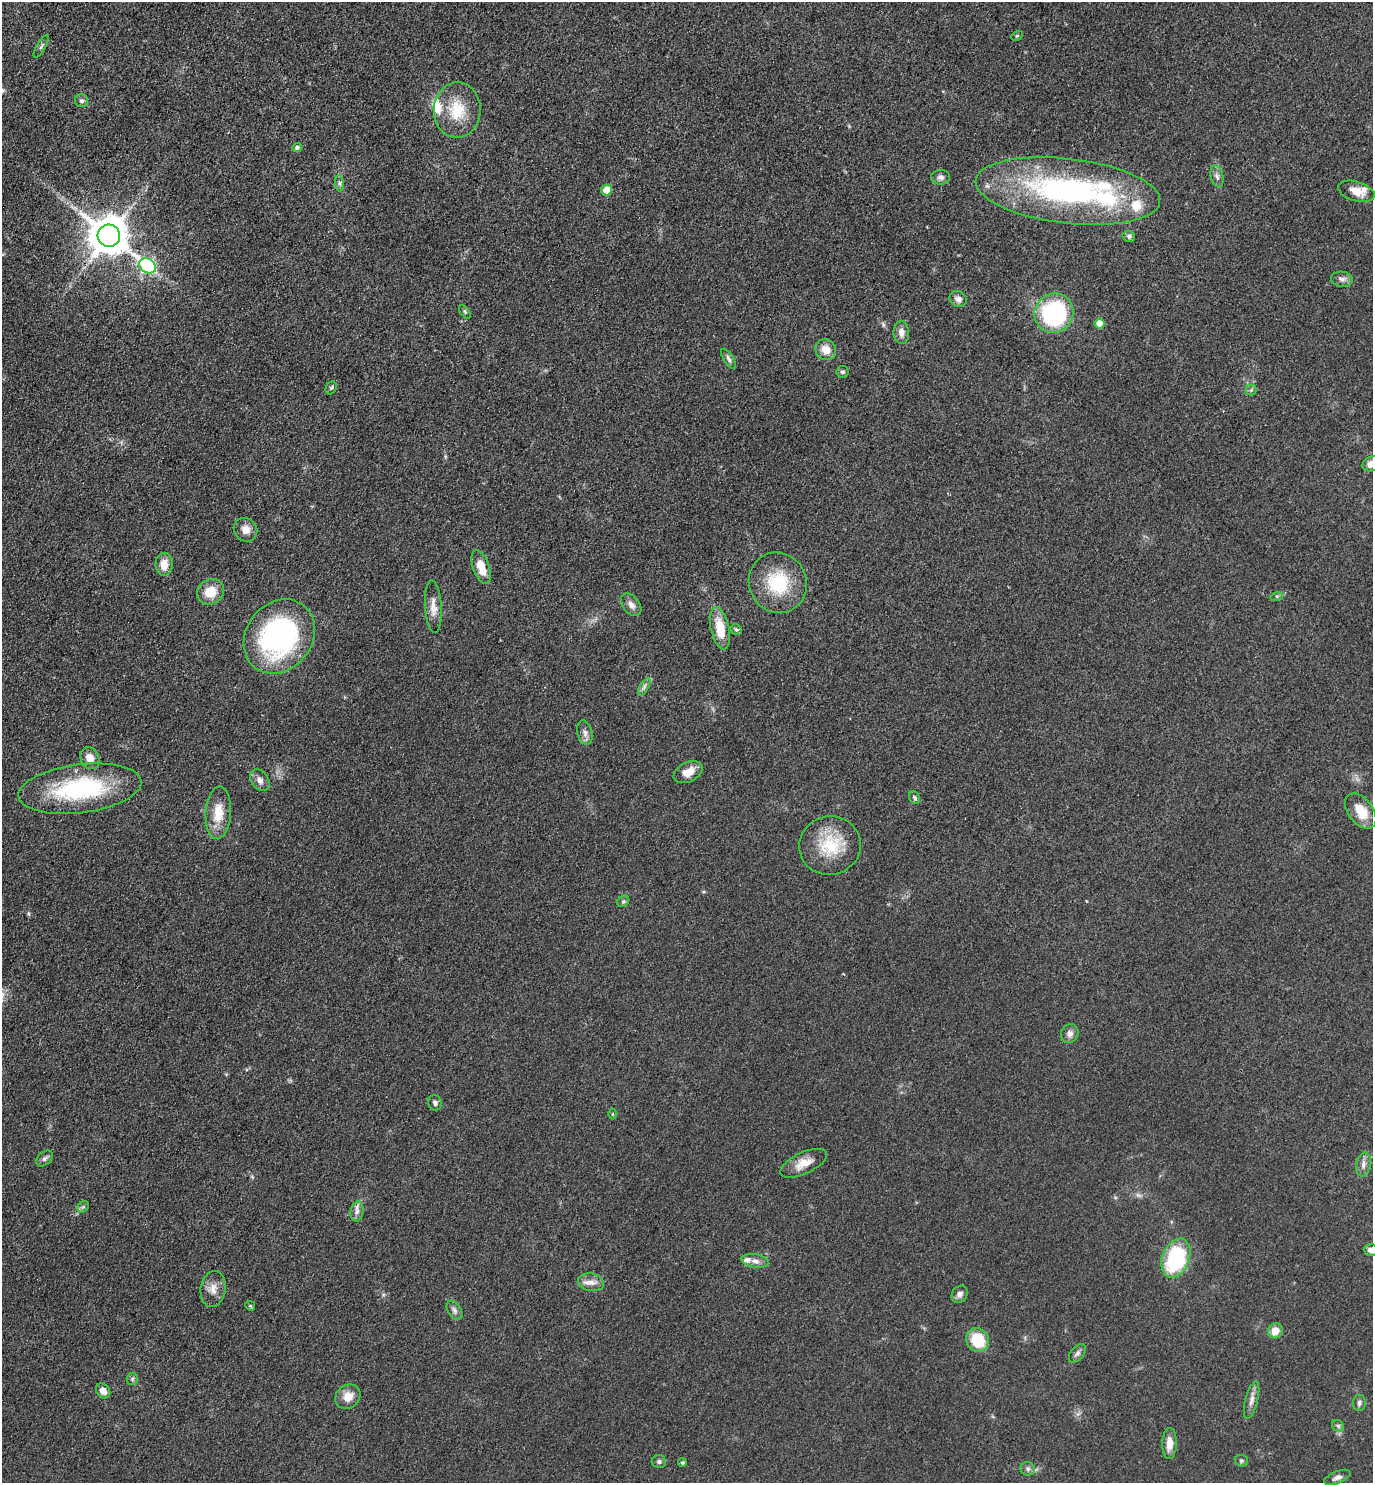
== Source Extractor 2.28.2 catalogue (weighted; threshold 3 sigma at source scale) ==
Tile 11 of 4 x 4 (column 3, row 3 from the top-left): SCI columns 3046-4416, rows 1492-2972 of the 5948 x 5943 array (HDU 1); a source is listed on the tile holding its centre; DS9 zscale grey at full resolution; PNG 1375 x 1485 px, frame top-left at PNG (2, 2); each listed source drawn as its Kron ellipse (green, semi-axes under 4 px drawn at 4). Shown black and unused: <1% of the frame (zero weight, under 3 of 4 exposures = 1% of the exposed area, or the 3 px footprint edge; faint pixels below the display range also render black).
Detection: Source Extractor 2.28.2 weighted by HDU 2 'WHT'; one run over the whole footprint, this tile lists its part. Background 0.0754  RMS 0.0071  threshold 0.0319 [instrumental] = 3 sigma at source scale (4.5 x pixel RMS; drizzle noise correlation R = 1.50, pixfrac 1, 0.05/0.05 arcsec/px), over >= 5 px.
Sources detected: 86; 1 too faint to see at this stretch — neither listed nor drawn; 6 inside a brighter listed object's ellipse — not listed separately; the other 79 listed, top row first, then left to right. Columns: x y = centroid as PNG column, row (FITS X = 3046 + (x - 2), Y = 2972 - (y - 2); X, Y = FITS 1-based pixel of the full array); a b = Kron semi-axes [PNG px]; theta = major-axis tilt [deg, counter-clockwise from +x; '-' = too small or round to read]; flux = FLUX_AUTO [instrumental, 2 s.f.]
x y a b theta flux
1017 36 6 4 29 0.94
41 46 13 3 59 1.4
82 101 6 6 - 1.8
457 110 28 23 86 25
297 148 5 4 - 1.6
1217 176 11 6 -76 2.9
941 177 9 7 0 2.7
340 183 8 4 -82 1.8
607 190 5 5 - 18
1068 191 93 32 -7 190
1356 191 19 9 -16 9.2
109 236 11 11 - 2200
1129 236 6 5 - 1.9
148 266 9 7 -37 130
1342 279 11 7 -8 3.2
958 299 9 7 -26 3.8
465 312 8 4 -54 1.1
1054 313 20 19 - 86
1100 324 5 5 - 11
901 333 11 8 -89 5
826 350 11 10 - 8.4
729 359 12 5 -57 2.1
842 372 6 5 - 1.4
331 388 7 5 62 1.2
1251 390 5 5 - 1.3
1371 464 9 7 22 5.9
246 530 12 11 - 6.4
164 564 11 8 88 8.5
481 567 17 8 -71 13
778 583 30 28 -64 39
210 592 14 12 31 14
1277 596 6 4 16 1.2
631 605 13 8 -52 4.4
433 607 26 8 -86 7.2
720 628 21 9 -77 18
736 630 6 4 -34 1.3
279 636 39 33 51 150
644 687 10 4 60 2
585 733 12 7 -76 3.6
90 758 11 9 -62 7.4
688 772 15 9 26 9.1
260 780 12 8 -56 4.3
80 789 62 24 7 83
915 798 7 5 -59 1.7
1361 811 20 12 -53 15
218 813 26 12 86 15
830 846 31 29 15 33
623 901 6 5 - 1.4
1070 1034 10 8 59 3.6
435 1103 8 6 -60 2.1
613 1114 5 3 - 0.63
45 1159 9 6 40 2.5
804 1163 25 11 25 10
1363 1164 12 7 79 3.8
83 1207 6 5 - 1.3
357 1211 10 6 82 3.3
1371 1250 7 6 - 4
1176 1258 20 13 68 64
755 1261 14 6 -9 4.2
591 1282 13 9 -11 5.3
213 1289 18 12 82 7.5
960 1294 9 7 54 3.4
250 1306 5 4 - 0.79
454 1310 10 6 -58 2.6
1275 1331 8 7 - 7.9
978 1340 12 11 - 26
1077 1353 11 6 51 2.5
132 1379 6 5 - 1.3
103 1391 8 6 -50 4.6
348 1397 13 11 39 9.3
1252 1400 19 6 76 4.5
1359 1403 8 6 89 2.3
1338 1426 6 5 - 1.6
1169 1444 15 7 88 7.3
1241 1461 6 6 - 1.3
659 1462 7 6 - 1.6
682 1463 4 4 - 1.3
1028 1469 7 6 - 2.2
1337 1477 14 6 22 3.1
Isophote crosses this tile's border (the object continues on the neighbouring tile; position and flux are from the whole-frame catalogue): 2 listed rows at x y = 1371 464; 1371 1250